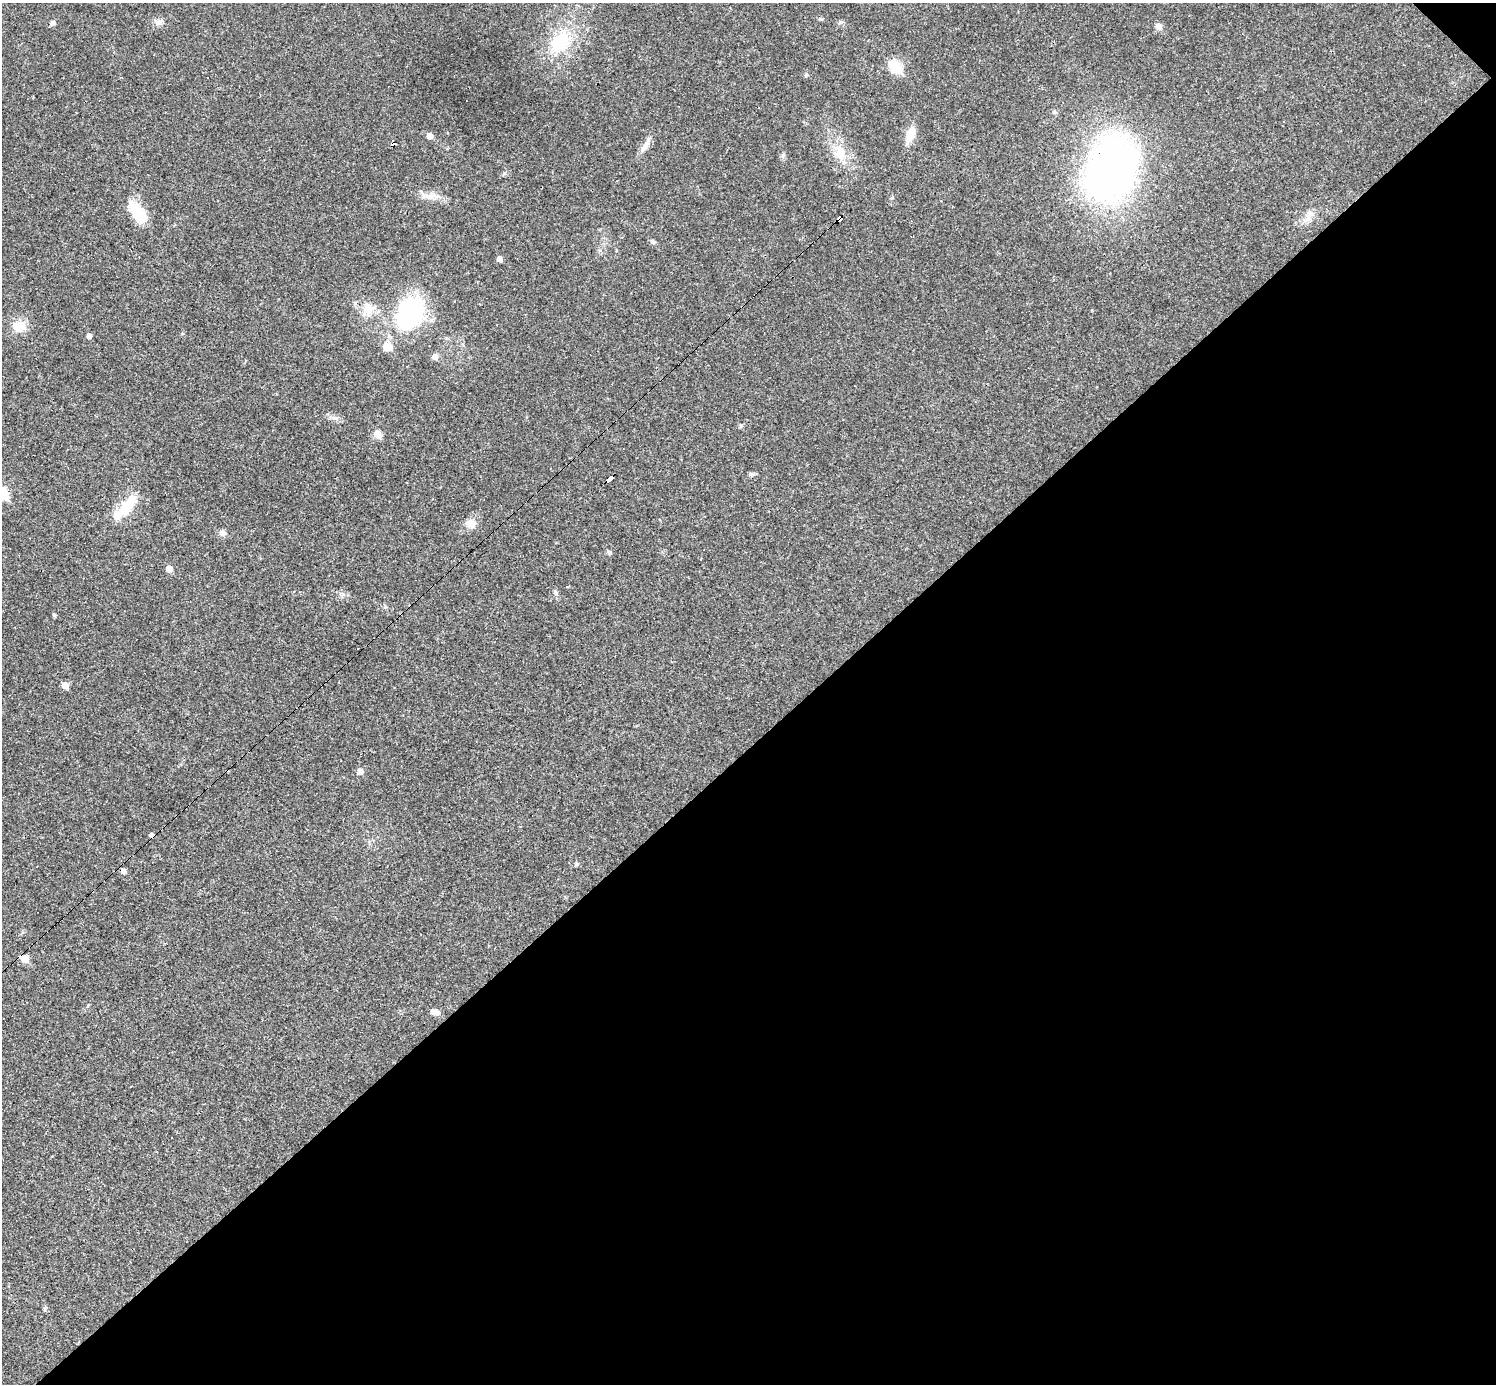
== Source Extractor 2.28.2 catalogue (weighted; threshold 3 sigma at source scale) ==
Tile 12 of 4 x 4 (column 4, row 3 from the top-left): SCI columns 4484-5977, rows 1678-3059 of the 5977 x 5977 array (HDU 1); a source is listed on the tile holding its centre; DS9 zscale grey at full resolution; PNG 1498 x 1386 px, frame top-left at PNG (2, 3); no overlay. Shown black and unused: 46% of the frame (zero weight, under 3 of 4 exposures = <1% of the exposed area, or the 3 px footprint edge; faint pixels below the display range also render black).
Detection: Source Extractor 2.28.2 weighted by HDU 2 'WHT'; one run over the whole footprint, this tile lists its part. Background 0.0189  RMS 0.0037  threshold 0.0165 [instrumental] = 3 sigma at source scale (4.5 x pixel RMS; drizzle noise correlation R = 1.50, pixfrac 1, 0.05/0.05 arcsec/px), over >= 5 px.
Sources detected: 56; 1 inside a brighter object's white glare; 6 cosmic-ray / hot-pixel residue — not listed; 1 inside a brighter listed object's ellipse — not listed separately; the other 48 listed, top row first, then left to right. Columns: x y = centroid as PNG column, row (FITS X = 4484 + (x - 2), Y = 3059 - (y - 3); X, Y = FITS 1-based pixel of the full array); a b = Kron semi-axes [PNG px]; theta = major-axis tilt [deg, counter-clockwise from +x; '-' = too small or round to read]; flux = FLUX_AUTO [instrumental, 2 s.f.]
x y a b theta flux
159 22 13 8 18 1.8
841 22 7 5 12 0.75
53 23 5 5 - 1.4
1159 27 9 7 -53 1.9
560 42 27 19 57 19
895 67 7 6 - 28
806 75 6 4 -45 0.49
1054 112 5 5 - 0.62
1284 121 3 2 - 0.22
910 134 19 10 72 5.2
430 136 5 5 - 2.6
645 145 23 7 59 2.9
840 153 23 15 -82 7.9
1111 169 58 41 63 190
430 196 18 9 -2 3.7
138 213 30 13 -56 10
1309 216 18 8 71 3.1
840 219 6 4 35 94
653 242 7 5 -32 0.9
499 259 5 4 - 1.9
368 309 20 16 75 5.9
1092 310 4 2 - 0.33
410 314 32 24 66 51
18 326 15 12 11 6.5
89 336 5 5 - 1.4
387 346 9 8 - 4.9
435 357 7 6 - 1.8
335 418 11 4 -9 1.2
741 425 7 4 19 0.56
378 434 12 8 -61 2.4
751 474 7 5 -12 0.84
610 479 8 4 42 52
2 493 7 6 - 25
127 507 30 14 55 11
470 524 14 10 -15 3
223 533 8 7 - 1.5
609 552 7 5 -4 0.73
169 569 5 5 - 3.5
556 592 7 6 - 0.84
54 615 5 4 - 0.62
357 649 3 3 - 5.8
65 685 6 5 - 3.9
360 771 5 5 - 2.5
576 864 5 5 - 0.81
123 871 5 4 - 1.9
25 959 6 5 - 6.6
433 1011 6 6 - 1.5
45 1308 6 4 71 0.52
Overlapping masked pixels (flux is a lower limit): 3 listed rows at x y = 840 219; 610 479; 25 959
Isophote crosses this tile's border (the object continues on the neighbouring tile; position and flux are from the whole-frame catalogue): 1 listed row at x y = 2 493
Unlisted compact peaks at least as high as the median listed source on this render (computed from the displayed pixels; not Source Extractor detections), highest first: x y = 385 607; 783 155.